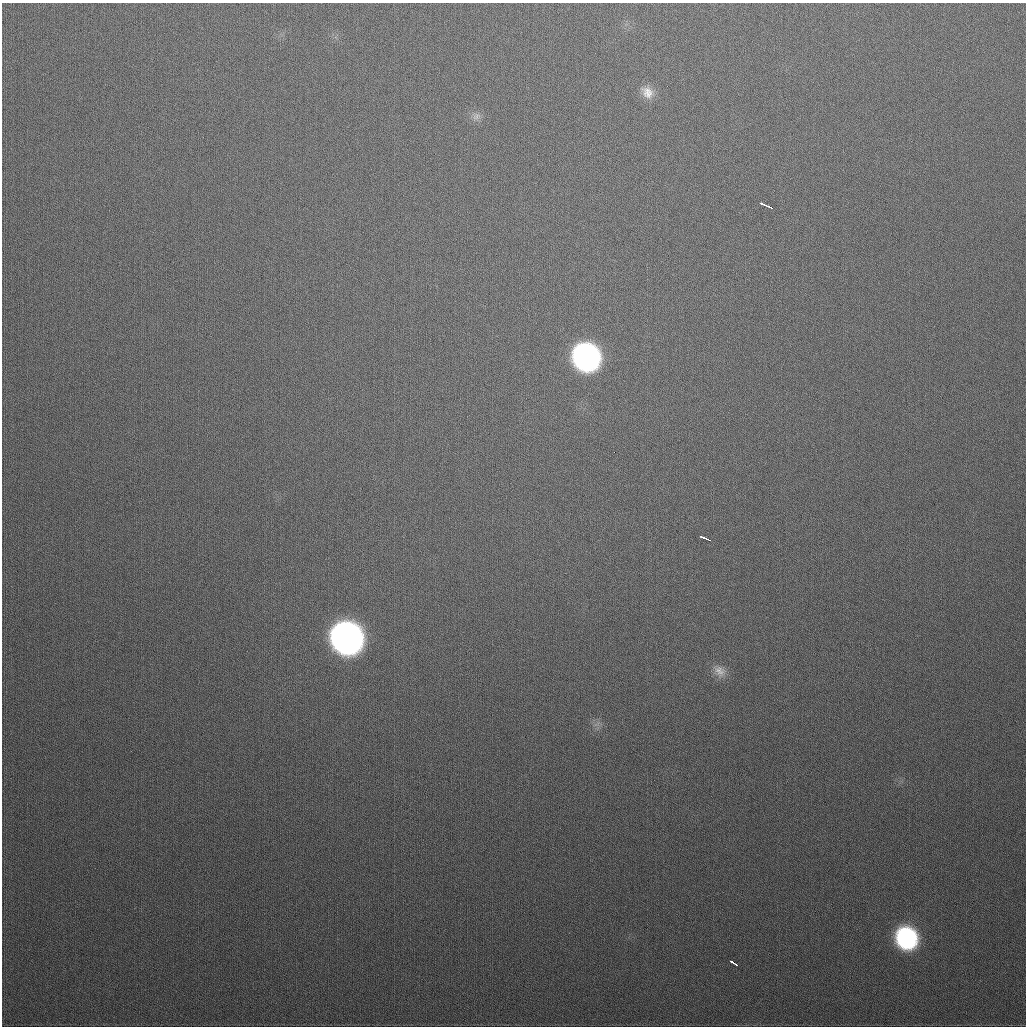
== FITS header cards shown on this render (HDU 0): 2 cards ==
NAXIS1  =                 1024
NAXIS2  =                 1024

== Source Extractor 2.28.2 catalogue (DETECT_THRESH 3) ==
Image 1024 x 1024 px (HDU 0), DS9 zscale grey, 1 PNG px = 1 image px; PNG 1028 x 1028 px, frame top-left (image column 1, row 1024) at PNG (2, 3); no overlay
Background 331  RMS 13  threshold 38.7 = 3 sigma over >= 5 px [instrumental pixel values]
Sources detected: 12; all 12 listed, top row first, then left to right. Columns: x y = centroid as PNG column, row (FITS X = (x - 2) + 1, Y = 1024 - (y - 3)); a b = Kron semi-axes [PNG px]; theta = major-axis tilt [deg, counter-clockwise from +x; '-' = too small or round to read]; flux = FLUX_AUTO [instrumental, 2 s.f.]
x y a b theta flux
647 92 19 15 -45 13000
476 117 12 8 26 4800
763 204 6 3 -25 3400
769 207 6 3 -27 6700
586 357 19 18 - 330000
614 452 2 2 - 2500
703 537 6 3 -19 4300
707 539 5 2 - 3600
347 638 20 19 - 730000
720 671 19 13 -43 10000
906 938 18 16 -60 120000
734 963 8 3 -33 5400